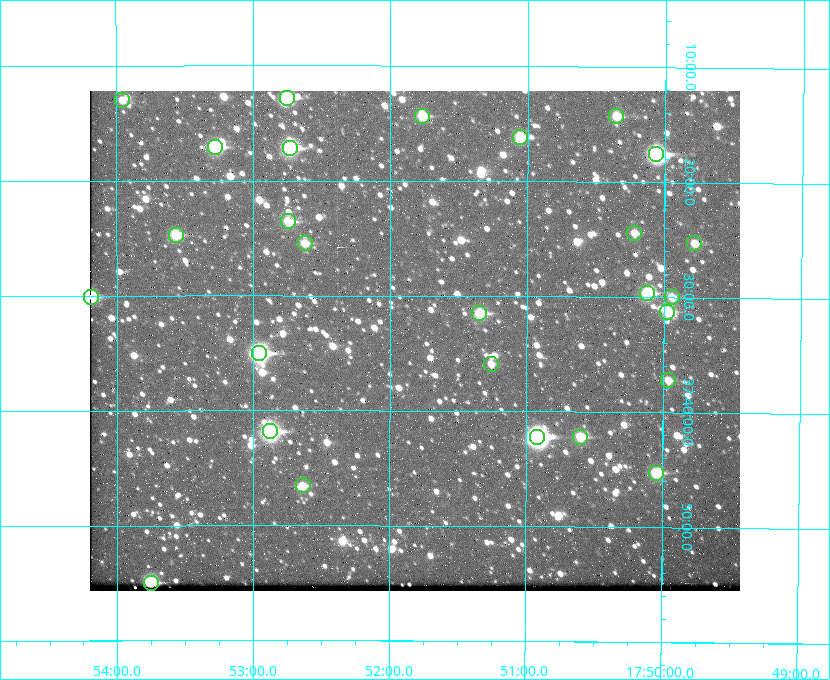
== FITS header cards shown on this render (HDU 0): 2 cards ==
NAXIS1  =                  650 / Width of table row in bytes
NAXIS2  =                  500 / Number of rows in table

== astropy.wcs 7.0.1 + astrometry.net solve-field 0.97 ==
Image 650 x 500 px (HDU 0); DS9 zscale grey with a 90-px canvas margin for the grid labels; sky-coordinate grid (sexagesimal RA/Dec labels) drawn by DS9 from the SOLVED WCS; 27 Tycho-2 reference stars matched to detected sources circled (green)
Header WCS: none
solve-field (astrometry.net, Tycho-2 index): SOLVED blind (the file carries no WCS)
Solved WCS: RA---TAN-SIP/DEC--TAN-SIP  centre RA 17:51:49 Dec +37:34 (267.95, +37.56 deg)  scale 5.22 arcsec/px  FOV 56.5' x 43.5'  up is +180 deg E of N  parity flipped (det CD > 0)
(file carries no celestial WCS; the grid is the blind solution)
Tycho-2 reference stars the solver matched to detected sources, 27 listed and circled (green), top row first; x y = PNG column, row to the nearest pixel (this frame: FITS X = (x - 90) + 1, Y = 500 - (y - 91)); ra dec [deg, ICRS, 3 dp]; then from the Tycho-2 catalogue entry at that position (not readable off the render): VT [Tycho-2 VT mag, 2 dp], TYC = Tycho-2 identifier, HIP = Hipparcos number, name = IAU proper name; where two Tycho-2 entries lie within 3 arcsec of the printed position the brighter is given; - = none
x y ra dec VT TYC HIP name
287 98 268.189 +37.213 9.71 2620-542-1 - -
122 100 268.489 +37.217 11.29 2620-732-1 - -
422 116 267.943 +37.240 10.39 2620-505-1 - -
616 116 267.589 +37.238 11.09 2619-212-1 - -
520 137 267.764 +37.270 10.17 2620-784-1 - -
215 147 268.319 +37.285 9.88 2620-536-1 - -
290 148 268.183 +37.286 8.98 2620-786-1 87506 -
656 154 267.517 +37.293 8.96 2619-379-1 - -
288 221 268.186 +37.393 10.44 2620-175-1 - -
634 233 267.555 +37.408 11.50 2619-358-1 - -
176 235 268.392 +37.412 10.60 2620-800-1 - -
305 243 268.156 +37.424 11.25 2620-712-1 - -
694 243 267.445 +37.422 11.17 2619-451-1 - -
647 293 267.531 +37.495 10.07 2619-274-1 - -
91 297 268.547 +37.501 9.83 3089-1021-1 - -
672 297 267.485 +37.500 11.33 2619-40-1 - -
667 312 267.494 +37.522 10.35 3088-270-1 - -
479 313 267.836 +37.525 9.96 3089-889-1 - -
259 353 268.239 +37.584 8.64 3089-755-1 - -
491 364 267.815 +37.598 11.54 3089-1081-1 - -
668 380 267.491 +37.621 11.40 3088-1284-1 - -
270 431 268.219 +37.697 8.93 3089-671-1 - -
537 437 267.730 +37.705 8.13 3089-1203-1 87349 -
580 437 267.652 +37.703 11.04 3089-693-1 - -
656 473 267.512 +37.755 10.10 3089-2332-1 - -
303 485 268.159 +37.775 11.22 3089-2245-1 - -
151 583 268.439 +37.916 9.61 3089-2268-1 - -